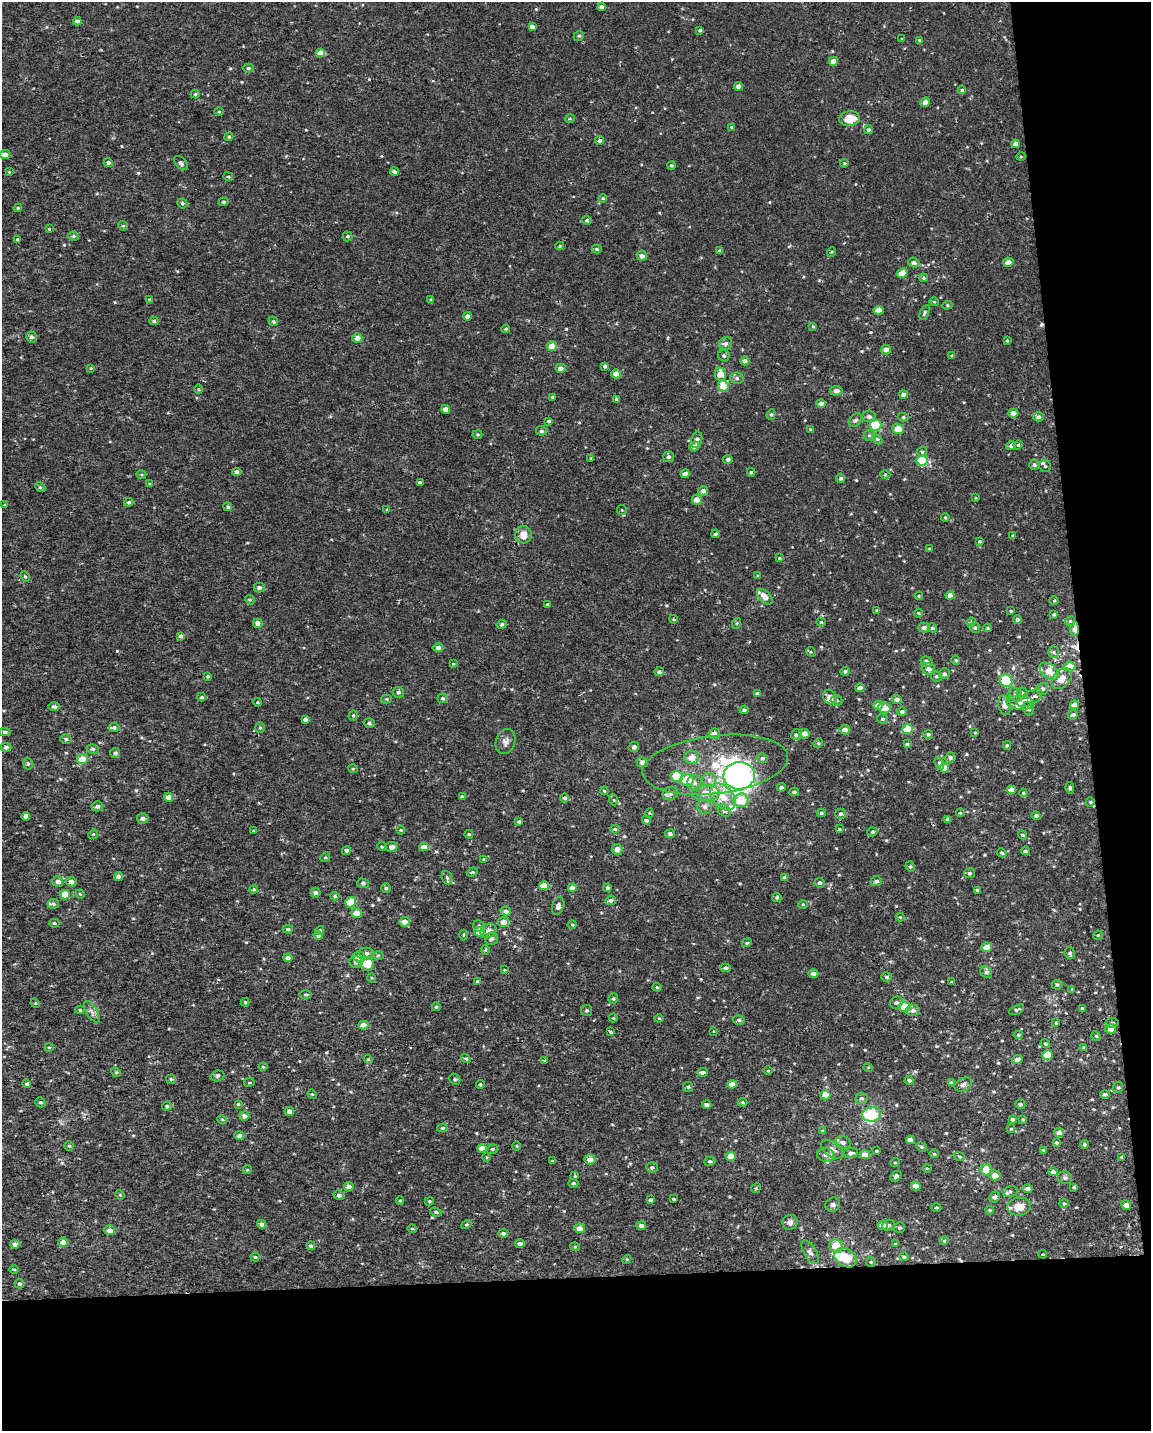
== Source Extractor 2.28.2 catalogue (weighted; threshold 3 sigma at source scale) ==
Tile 12 of 4 x 3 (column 4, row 3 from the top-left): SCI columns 3447-4595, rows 52-1480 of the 4595 x 4347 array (HDU 1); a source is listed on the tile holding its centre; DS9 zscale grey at full resolution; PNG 1153 x 1433 px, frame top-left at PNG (2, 2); each listed source drawn as its Kron ellipse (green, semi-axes under 4 px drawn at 4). Shown black and unused: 16% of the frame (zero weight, under 2 of 3 exposures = <1% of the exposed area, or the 3 px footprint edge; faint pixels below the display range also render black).
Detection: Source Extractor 2.28.2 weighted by HDU 2 'WHT'; one run over the whole footprint, this tile lists its part. Background 5.72e-04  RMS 0.0029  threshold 0.013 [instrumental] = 3 sigma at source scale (4.5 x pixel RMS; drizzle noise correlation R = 1.50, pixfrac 1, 0.0396/0.0396 arcsec/px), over >= 5 px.
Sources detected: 549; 3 inside a brighter object's white glare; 3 cosmic-ray / hot-pixel residue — neither listed nor drawn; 12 inside a brighter listed object's ellipse — not listed separately; of the other 531, all 500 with FLUX_AUTO >= 0.239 (the completeness limit of this list) listed and drawn (31 fainter detections not listed), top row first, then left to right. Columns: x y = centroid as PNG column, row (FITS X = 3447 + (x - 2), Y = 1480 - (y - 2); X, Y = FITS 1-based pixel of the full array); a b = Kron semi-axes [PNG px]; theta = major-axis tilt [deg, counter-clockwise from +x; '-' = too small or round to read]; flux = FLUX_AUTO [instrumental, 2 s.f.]
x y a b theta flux
602 7 4 4 - 1.2
77 21 4 4 - 0.82
532 27 4 4 - 1.1
700 30 4 3 - 0.42
579 36 5 4 - 0.37
902 39 4 3 - 0.27
920 40 4 3 - 0.25
320 53 4 4 - 2.5
833 61 4 4 - 1.8
248 68 5 4 - 0.49
738 86 4 4 - 1.4
962 90 4 4 - 0.36
195 94 4 4 - 0.42
925 102 5 4 - 1.3
219 112 4 3 - 0.29
570 118 5 3 - 0.3
850 119 10 7 8 4.9
732 127 4 4 - 0.33
868 130 4 4 - 0.51
229 137 4 4 - 0.35
599 140 4 4 - 0.74
1015 144 4 4 - 1.6
5 155 5 4 - 1.5
1021 156 4 3 - 0.24
108 163 4 4 - 0.66
181 163 8 5 -47 0.73
844 163 4 4 - 0.31
671 165 4 4 - 0.42
9 172 4 4 - 0.27
394 172 4 4 - 0.83
228 177 5 3 - 0.34
603 198 4 4 - 0.27
223 202 5 4 - 0.42
182 203 5 4 - 0.46
18 208 4 4 - 0.35
587 220 4 4 - 0.57
123 226 5 4 - 0.31
49 229 4 3 - 0.25
74 236 5 4 - 0.44
347 236 5 5 - 0.44
17 239 4 4 - 0.26
560 246 4 4 - 0.28
597 249 5 4 - 0.49
720 251 4 4 - 0.8
831 252 5 3 - 0.28
642 256 5 4 - 1.2
1008 262 5 4 - 1.9
914 263 5 5 - 0.89
902 273 6 4 26 2.8
923 278 5 4 - 0.39
149 299 3 3 - 0.24
431 300 4 3 - 0.47
934 302 4 4 - 0.31
947 305 5 4 - 0.37
879 310 5 4 - 2.3
925 312 8 4 64 0.51
467 316 4 4 - 1.4
154 321 4 3 - 0.53
273 321 5 4 - 0.51
813 326 4 3 - 0.34
506 329 4 3 - 0.31
31 337 5 5 - 0.88
357 338 5 4 - 1.6
1007 340 3 3 - 0.32
726 344 7 6 - 0.83
552 346 5 4 - 2.4
886 350 5 4 - 1.5
724 356 6 5 - 0.6
952 356 3 3 - 0.37
745 361 4 4 - 1.2
605 366 4 4 - 0.54
91 368 4 3 - 0.27
561 368 5 4 - 1.2
616 374 5 4 - 2.2
720 374 7 5 -79 3
737 378 6 5 - 0.67
723 386 6 5 - 4.2
199 389 5 3 - 0.29
836 391 6 4 9 0.99
903 394 4 4 - 0.92
552 397 3 3 - 0.29
617 399 4 3 - 0.61
821 403 4 4 - 1.2
446 409 4 4 - 2
1013 413 5 4 - 1.7
771 414 5 4 - 0.41
869 417 7 5 -5 0.83
903 417 5 4 - 0.44
1038 417 5 4 - 0.76
855 420 8 5 50 0.74
549 421 4 3 - 0.58
875 425 6 5 - 16
898 429 6 5 - 2.9
811 430 3 3 - 0.39
541 431 5 4 - 0.61
477 434 5 4 - 0.37
869 435 6 5 - 0.59
877 439 6 4 -44 0.46
697 440 8 5 78 1.1
1011 445 5 4 - 0.95
1018 445 4 4 - 0.31
694 446 5 4 - 1.3
922 452 5 5 - 0.44
669 457 5 5 - 0.59
591 458 3 3 - 0.24
728 460 5 4 - 0.76
922 461 5 5 - 13
1034 465 5 5 - 0.58
1045 466 6 5 - 0.52
237 472 4 4 - 1.3
751 472 4 3 - 0.48
141 474 5 3 - 0.33
685 474 4 4 - 1.2
885 474 5 3 - 0.29
841 478 5 4 - 0.64
420 483 4 3 - 1.7
150 484 4 4 - 0.36
40 487 5 4 - 0.36
703 491 5 5 - 1.2
976 498 4 3 - 0.29
697 500 5 5 - 1.9
129 502 5 4 - 0.53
5 505 4 3 - 0.29
228 507 4 4 - 0.57
387 510 3 3 - 0.35
622 510 5 4 - 0.34
945 517 4 3 - 0.26
716 534 4 4 - 0.66
523 535 9 8 - 2.6
1013 535 4 3 - 0.28
979 541 4 4 - 0.37
930 549 3 3 - 0.33
779 558 4 3 - 0.37
758 576 3 3 - 0.29
25 577 5 4 - 0.39
259 587 5 5 - 0.78
950 595 4 4 - 1.6
919 596 4 3 - 0.27
765 597 9 5 -45 2.1
250 600 5 3 - 0.28
1054 601 5 3 - 0.29
548 604 4 3 - 0.37
877 611 4 3 - 0.3
1011 611 3 3 - 0.26
918 613 4 4 - 0.29
1054 614 4 3 - 0.42
673 619 4 3 - 0.25
1017 619 4 4 - 0.54
1070 621 5 4 - 0.39
821 622 4 4 - 0.36
971 622 5 4 - 0.4
258 623 4 4 - 1.6
737 623 5 3 - 0.29
502 624 5 4 - 0.44
924 627 6 5 - 1
932 628 4 4 - 0.57
975 628 5 5 - 0.54
988 628 4 4 - 0.31
1074 629 7 4 87 1.7
181 636 4 4 - 1
438 648 5 4 - 1.2
811 652 5 4 - 0.31
1053 652 5 5 - 0.45
956 660 4 4 - 0.3
927 662 6 5 - 1.1
453 664 4 4 - 0.29
1070 666 5 5 - 4.1
928 669 7 5 -14 1.4
845 671 4 4 - 0.54
1049 671 11 6 -38 3.3
659 672 5 4 - 0.55
944 674 5 5 - 0.7
208 676 4 3 - 0.46
936 676 5 5 - 0.55
1062 679 12 8 46 2.6
1006 681 7 5 -38 16
860 688 4 4 - 1
1042 689 6 5 - 0.85
398 692 6 5 - 0.63
757 693 4 4 - 0.5
1022 693 5 5 - 0.56
1015 695 7 6 - 0.97
201 697 4 3 - 0.37
830 697 8 6 -58 1.8
443 698 5 5 - 0.44
1030 698 14 6 29 1.8
386 699 5 4 - 0.36
837 700 6 5 - 0.54
897 700 5 4 - 0.92
257 702 4 4 - 0.29
1020 703 14 7 -5 2
878 705 5 4 - 1.8
1005 705 10 6 -78 1.6
1074 705 4 4 - 1.4
54 706 5 4 - 0.54
884 708 6 5 - 3
1029 709 7 5 -64 0.82
744 710 4 4 - 0.6
902 712 5 4 - 0.75
353 715 5 4 - 0.44
1073 715 5 4 - 0.73
305 719 4 3 - 1.1
882 719 5 5 - 0.53
369 723 6 4 -16 0.5
114 727 5 5 - 0.56
260 728 5 4 - 0.41
907 729 5 5 - 5.6
845 730 5 4 - 1.5
5 732 5 4 - 0.58
975 733 4 3 - 0.25
715 734 5 5 - 1.4
804 734 5 5 - 1.1
928 734 5 4 - 0.61
796 735 5 5 - 0.69
66 739 5 5 - 0.56
505 741 13 9 69 1.5
818 743 5 4 - 0.4
907 744 4 3 - 0.5
1007 745 4 4 - 0.39
6 747 5 4 - 1
634 747 5 5 - 0.68
93 749 6 5 - 0.55
115 753 5 5 - 0.39
692 757 7 6 - 2.2
950 757 5 5 - 0.72
762 758 6 4 -11 0.56
82 759 5 5 - 4.3
642 762 5 5 - 1
939 763 6 4 -72 0.45
28 764 6 5 - 0.52
715 765 73 29 7 26
945 768 4 4 - 1.8
353 769 5 3 - 0.25
677 776 6 5 - 8
739 776 16 13 3 52
687 780 7 6 - 4.5
709 780 7 7 - 1.1
695 783 8 7 - 1.1
781 787 4 4 - 0.59
1070 788 6 4 -79 0.47
1011 790 4 4 - 2.4
604 791 4 3 - 0.28
794 792 4 3 - 0.57
706 793 14 8 1 3.2
1023 793 4 3 - 0.31
670 794 8 6 25 0.97
169 797 4 4 - 2.3
462 797 4 3 - 0.4
723 797 15 10 -50 4.9
565 798 4 4 - 0.76
614 800 5 3 - 0.31
741 800 8 7 - 5
1090 802 5 4 - 0.38
97 806 6 5 - 0.82
705 807 7 7 - 1.1
724 811 7 5 -36 0.75
649 813 5 3 - 0.28
821 813 4 4 - 0.46
960 813 4 3 - 0.24
841 814 5 5 - 0.61
26 816 4 4 - 1.2
1036 816 4 4 - 0.57
143 818 6 5 - 1.1
948 819 4 3 - 0.78
646 820 4 4 - 0.63
519 821 4 3 - 0.47
615 829 4 3 - 0.33
839 829 4 4 - 0.33
401 830 4 4 - 0.31
254 831 3 3 - 0.37
872 832 5 4 - 0.43
93 834 5 4 - 0.38
469 834 4 3 - 0.33
670 834 5 4 - 0.76
1022 835 4 3 - 0.39
382 846 4 4 - 0.35
391 847 6 5 - 1.1
424 847 5 4 - 2.1
617 849 5 5 - 1.5
346 850 4 4 - 0.64
1025 851 4 3 - 0.58
1002 853 5 4 - 0.51
325 857 5 4 - 0.36
484 859 4 3 - 0.28
910 867 5 4 - 0.46
472 872 6 4 21 0.38
969 873 6 5 - 0.55
118 876 4 4 - 0.75
785 877 4 4 - 0.7
447 878 7 5 -68 0.57
58 881 5 5 - 1.3
876 881 6 5 - 0.64
71 882 5 4 - 1.4
363 883 6 4 -17 0.63
820 883 5 4 - 0.64
544 886 5 4 - 4.1
386 888 4 4 - 0.43
572 888 4 4 - 1.7
608 888 4 4 - 0.63
254 889 4 4 - 0.35
977 890 4 3 - 0.59
315 893 5 5 - 0.83
80 894 4 4 - 0.34
65 895 5 4 - 4.9
335 896 4 4 - 0.43
777 897 5 4 - 0.49
611 900 5 4 - 0.63
351 902 5 5 - 5.6
53 904 6 5 - 0.64
803 904 5 3 - 0.25
558 906 9 6 72 0.92
506 911 5 4 - 0.95
356 913 5 5 - 2.6
900 917 4 4 - 0.26
404 922 5 5 - 1.8
504 922 5 5 - 1.8
54 923 5 4 - 0.34
572 925 4 3 - 0.27
479 926 6 5 - 0.62
288 929 5 4 - 0.59
320 930 4 4 - 0.49
488 931 8 6 30 1.5
479 932 5 4 - 3.7
463 935 5 3 - 0.29
1098 935 5 4 - 0.28
318 936 4 4 - 0.73
492 939 7 6 - 0.92
747 943 5 4 - 0.38
987 947 5 4 - 2.8
485 950 4 4 - 0.33
367 953 7 5 -1 0.98
1070 953 6 5 - 0.47
378 955 5 3 - 0.33
359 957 6 5 - 1.5
288 958 4 4 - 1.2
356 962 6 6 - 0.86
367 964 7 7 - 4
726 968 5 4 - 0.49
504 970 4 3 - 0.28
986 972 6 5 - 0.58
813 974 5 4 - 0.95
887 977 5 4 - 0.47
372 978 4 3 - 0.24
477 981 4 4 - 0.39
952 982 3 3 - 0.43
1057 985 5 4 - 0.39
657 987 4 4 - 0.32
1072 989 4 3 - 0.25
305 995 6 3 0 0.33
613 999 5 5 - 0.49
245 1002 4 4 - 0.31
35 1003 5 4 - 0.27
896 1003 6 5 - 0.67
436 1007 4 4 - 0.4
904 1007 6 5 - 5.1
1082 1008 3 3 - 0.39
80 1010 5 4 - 0.34
587 1010 5 5 - 0.51
913 1010 6 6 - 0.95
1017 1010 8 4 26 0.48
92 1012 12 5 -58 1.1
613 1018 4 4 - 0.28
659 1018 4 4 - 0.28
739 1020 6 4 -14 0.58
1056 1023 3 3 - 0.35
1112 1023 7 5 9 0.47
364 1025 5 4 - 1.9
1111 1029 5 5 - 2.2
714 1031 3 2 - 0.27
611 1032 4 4 - 0.4
1018 1035 5 4 - 0.34
1096 1036 5 4 - 0.36
1045 1044 5 4 - 0.35
49 1047 4 4 - 0.33
1084 1047 4 3 - 0.31
1048 1055 5 4 - 5.5
466 1058 5 4 - 0.37
368 1059 5 3 - 0.27
544 1060 3 3 - 0.65
1017 1060 5 4 - 1
263 1067 4 4 - 0.29
868 1067 5 3 - 0.25
768 1070 5 3 - 0.24
116 1072 5 4 - 0.34
703 1072 5 4 - 0.89
217 1076 7 5 19 0.52
171 1079 5 5 - 0.41
455 1079 6 5 - 0.42
909 1080 4 4 - 0.61
249 1082 5 3 - 0.27
952 1083 4 4 - 0.53
26 1084 4 4 - 0.81
480 1084 4 3 - 0.35
732 1084 4 4 - 2.2
963 1085 9 6 26 0.97
688 1087 5 5 - 0.48
1118 1087 6 5 - 0.47
312 1094 5 3 - 0.25
1105 1094 5 4 - 0.67
825 1095 5 4 - 3
862 1098 6 6 - 0.58
40 1102 5 4 - 0.53
743 1102 4 3 - 0.38
238 1104 3 3 - 0.33
1020 1104 5 4 - 0.48
707 1105 4 4 - 0.76
167 1106 5 4 - 0.57
289 1111 5 4 - 1.4
872 1114 9 7 9 11
244 1116 5 4 - 1.2
222 1119 5 3 - 0.28
1013 1119 4 4 - 0.62
1023 1120 3 3 - 0.29
443 1128 5 4 - 0.52
1011 1129 4 4 - 0.27
822 1131 4 3 - 0.24
1059 1133 5 4 - 1.4
239 1136 5 4 - 0.93
910 1140 4 4 - 1.4
843 1142 8 6 -14 1
1056 1142 4 3 - 0.45
1084 1144 4 4 - 0.49
69 1146 5 5 - 0.42
517 1146 5 3 - 0.24
921 1147 5 4 - 0.42
482 1148 4 4 - 1.9
492 1149 6 4 21 0.42
833 1150 13 7 -32 1.5
1043 1150 3 3 - 0.27
876 1151 3 3 - 0.26
851 1153 7 5 5 0.74
934 1154 4 4 - 0.29
826 1155 8 7 - 1.2
865 1155 5 4 - 2.4
731 1156 5 4 - 3.8
959 1156 6 3 -20 0.31
486 1157 4 3 - 0.26
1122 1157 3 2 - 0.28
590 1159 5 5 - 1.8
552 1161 3 2 - 0.26
710 1161 5 4 - 0.6
895 1162 5 3 - 0.25
652 1167 6 5 - 0.6
927 1168 4 3 - 0.24
247 1170 4 3 - 0.26
986 1170 5 5 - 3.7
1053 1172 5 4 - 1.1
995 1175 5 5 - 2.2
575 1176 4 4 - 0.24
896 1176 6 4 48 0.68
1065 1178 7 6 - 0.67
573 1183 5 4 - 0.49
916 1186 4 4 - 1.9
349 1187 5 4 - 1.8
1074 1187 3 3 - 0.38
756 1188 5 4 - 0.38
1028 1189 5 4 - 1.2
1010 1191 7 5 12 0.63
120 1195 5 4 - 0.31
339 1195 5 5 - 0.95
995 1197 5 5 - 0.71
673 1199 3 2 - 0.31
651 1200 3 3 - 0.5
400 1201 4 4 - 0.36
429 1201 4 4 - 0.34
1064 1203 4 4 - 0.31
833 1205 7 6 - 0.74
1126 1205 5 4 - 1.3
936 1207 5 2 - 0.3
1019 1207 11 9 5 3.6
990 1210 4 3 - 0.39
436 1212 6 4 -21 0.43
790 1222 8 7 - 0.96
262 1224 5 4 - 1
466 1224 5 4 - 0.38
883 1225 5 4 - 2.2
888 1225 6 5 - 0.65
641 1226 5 4 - 1.1
580 1228 5 5 - 1.7
899 1228 5 5 - 0.54
412 1229 4 4 - 0.35
110 1230 5 5 - 1.8
503 1233 4 4 - 0.79
944 1241 4 3 - 0.26
63 1242 5 5 - 1.5
520 1243 5 4 - 0.82
15 1244 4 4 - 1.2
895 1244 4 3 - 0.29
311 1246 4 4 - 0.57
836 1246 7 6 - 4.5
575 1247 5 3 - 0.25
810 1252 13 6 -59 1.2
1043 1254 4 3 - 0.28
255 1257 4 4 - 0.44
904 1257 5 4 - 0.36
846 1258 12 8 -30 6.6
627 1259 5 3 - 0.3
871 1262 5 4 - 0.36
14 1269 5 3 - 0.31
19 1284 5 4 - 0.63
Overlapping masked pixels (flux is a lower limit): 1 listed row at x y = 1074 629